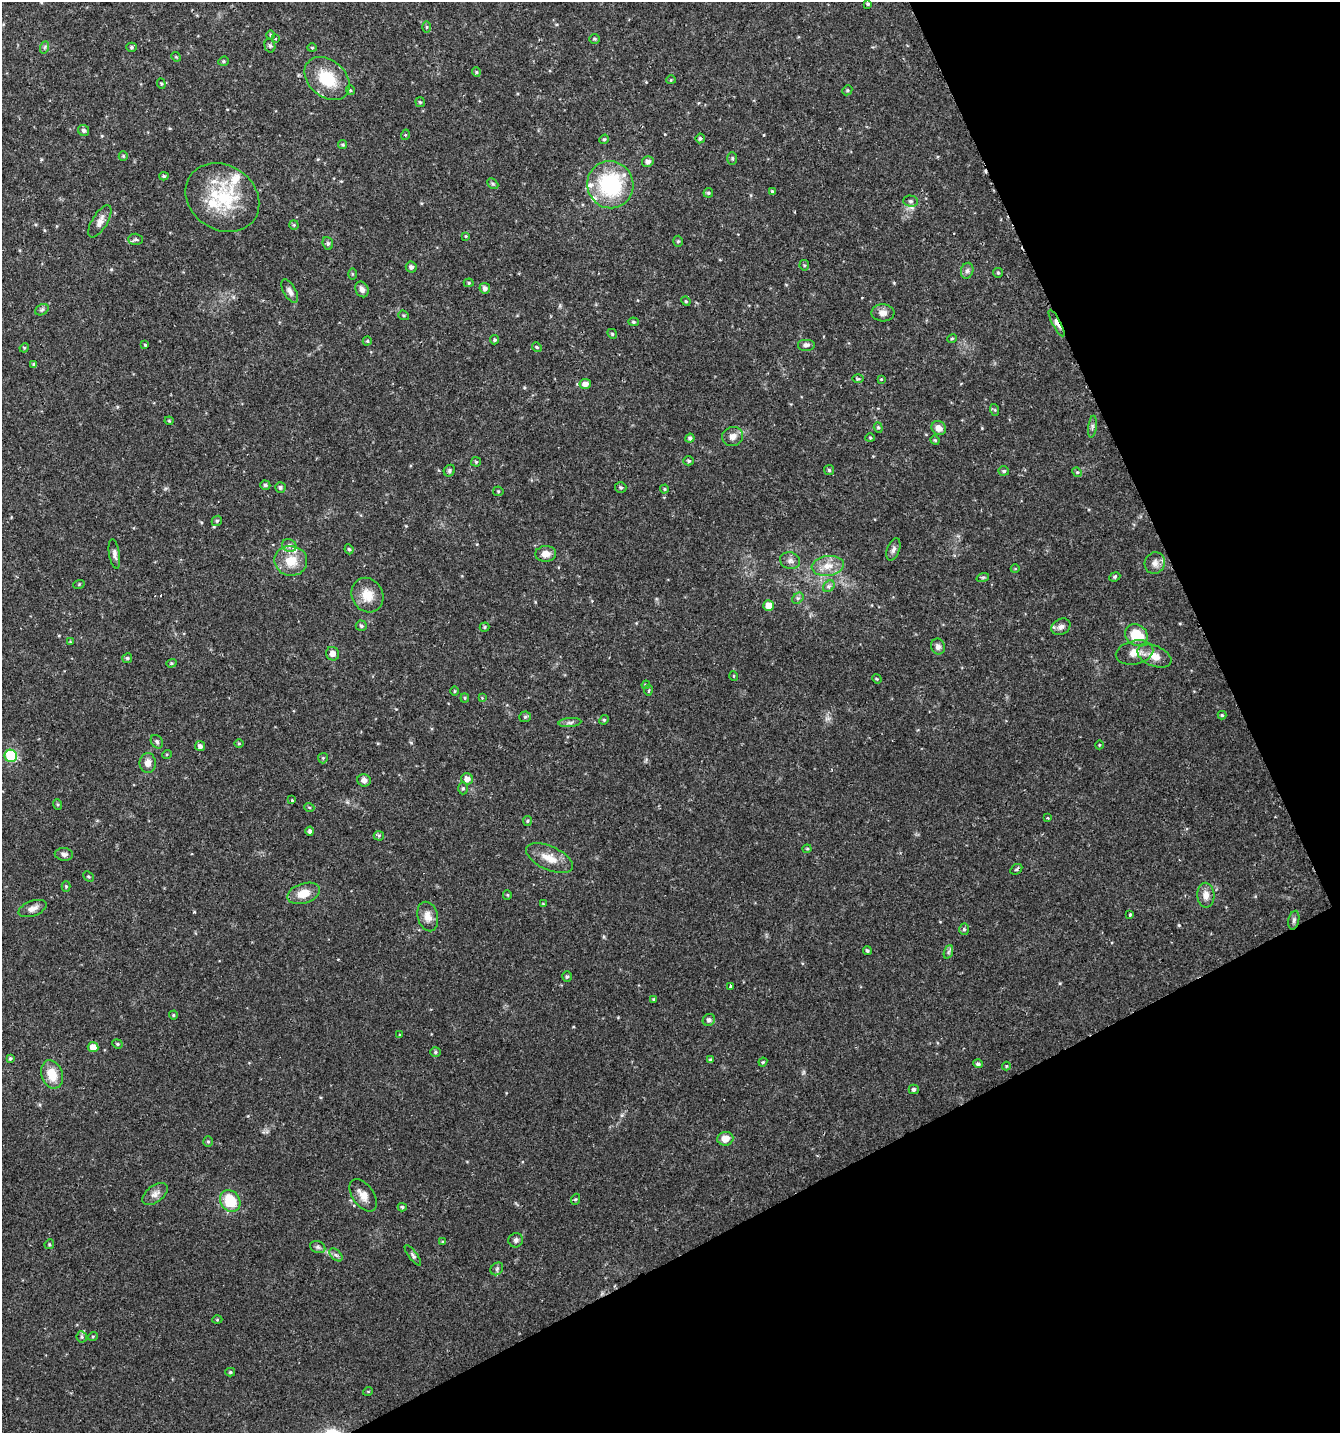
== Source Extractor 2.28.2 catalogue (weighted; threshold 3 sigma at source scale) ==
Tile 12 of 4 x 4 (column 4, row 3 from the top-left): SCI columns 4170-5507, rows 1432-2862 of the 5606 x 5728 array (HDU 1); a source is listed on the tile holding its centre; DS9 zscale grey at full resolution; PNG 1342 x 1435 px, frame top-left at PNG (2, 2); each listed source drawn as its Kron ellipse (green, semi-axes under 4 px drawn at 4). Shown black and unused: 24% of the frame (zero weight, under 2 of 3 exposures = <1% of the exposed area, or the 3 px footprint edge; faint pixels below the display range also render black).
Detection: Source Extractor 2.28.2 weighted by HDU 2 'WHT'; one run over the whole footprint, this tile lists its part. Background 0.0336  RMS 0.0032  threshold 0.0143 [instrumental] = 3 sigma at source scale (4.5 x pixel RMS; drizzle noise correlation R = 1.50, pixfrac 1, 0.0396/0.0396 arcsec/px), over >= 5 px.
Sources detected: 205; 4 cosmic-ray / hot-pixel residue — neither listed nor drawn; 5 inside a brighter listed object's ellipse — not listed separately; the other 196 listed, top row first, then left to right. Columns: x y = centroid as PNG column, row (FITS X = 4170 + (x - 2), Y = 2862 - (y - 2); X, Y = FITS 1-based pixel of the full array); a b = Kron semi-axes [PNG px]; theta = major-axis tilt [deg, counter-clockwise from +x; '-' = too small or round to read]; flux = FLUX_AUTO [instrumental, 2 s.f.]
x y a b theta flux
868 4 4 3 - 0.47
427 27 5 3 - 0.36
271 35 5 3 - 0.34
275 39 3 3 - 1.1
595 39 5 4 - 0.45
270 46 7 5 -74 0.71
45 47 6 4 70 0.51
132 47 5 4 - 0.5
312 48 4 4 - 0.36
176 57 5 4 - 0.36
223 61 5 4 - 0.44
476 72 4 4 - 0.38
327 79 25 18 -41 12
671 80 4 4 - 0.33
161 84 5 4 - 0.41
350 90 5 3 - 0.34
847 90 5 4 - 0.44
420 102 5 5 - 0.43
84 130 6 5 - 0.87
405 135 5 3 - 0.29
700 138 5 4 - 0.61
604 139 5 4 - 0.43
343 144 4 4 - 0.45
123 156 5 4 - 0.38
732 158 6 5 - 0.55
648 161 6 5 - 1.2
164 176 4 4 - 0.48
493 184 6 4 -44 0.48
610 185 24 23 - 28
772 191 4 4 - 0.4
708 193 4 4 - 0.47
222 197 39 32 -35 20
911 201 7 5 -1 0.68
100 221 18 7 58 2.2
294 225 5 4 - 0.37
466 236 4 3 - 0.31
136 239 7 5 -1 0.69
678 241 5 4 - 0.51
328 243 6 5 - 0.58
804 265 5 5 - 0.43
411 267 5 5 - 0.92
967 271 8 6 73 0.94
998 273 5 4 - 0.39
352 274 5 4 - 0.34
469 283 5 4 - 0.41
485 288 5 5 - 1.2
362 289 8 6 -63 1.3
290 291 13 6 -61 1.4
686 301 5 4 - 0.35
42 310 7 5 30 0.66
883 313 11 8 -3 1.7
404 315 5 4 - 0.44
633 322 5 4 - 0.48
1056 323 15 4 -62 1.5
612 334 5 4 - 0.43
952 339 5 4 - 0.41
495 340 4 4 - 0.55
367 341 4 4 - 0.42
145 345 4 3 - 0.37
806 345 9 6 0 0.96
537 347 5 4 - 0.42
24 348 5 4 - 0.29
34 364 4 3 - 0.59
858 379 6 4 -1 0.39
881 379 4 3 - 0.26
585 384 5 5 - 1.9
995 410 6 4 -71 0.37
169 421 4 4 - 0.34
1092 427 11 4 82 0.73
878 428 5 4 - 0.48
939 428 7 6 - 2
733 436 10 9 - 2.1
690 438 4 4 - 0.68
870 438 4 4 - 0.35
935 440 5 4 - 0.36
689 461 5 4 - 0.49
476 462 5 5 - 0.41
829 470 5 5 - 0.51
449 471 6 5 - 0.63
1004 471 5 4 - 0.56
1077 472 5 4 - 0.38
265 485 5 4 - 0.67
280 487 5 5 - 0.68
621 487 6 5 - 0.6
664 489 4 4 - 0.35
498 491 5 5 - 0.42
217 521 5 4 - 0.5
289 545 7 6 - 1
349 549 5 4 - 0.42
893 549 11 6 69 1.2
114 554 15 5 -81 1.2
546 554 10 8 5 2.5
291 561 16 15 - 6.2
790 561 10 8 -15 1.4
1155 563 11 10 - 1.9
828 566 16 10 7 3.9
1015 569 4 3 - 0.23
983 577 6 4 18 0.44
1115 577 6 4 24 0.47
79 584 6 3 20 0.3
829 586 6 5 - 0.77
367 595 18 15 -62 4.9
798 598 6 5 - 0.61
769 606 5 5 - 3.8
361 626 6 5 - 0.55
485 627 5 4 - 0.41
1061 627 10 7 29 1.3
1136 635 12 10 -39 10
70 642 4 4 - 0.35
938 647 8 7 - 1.2
1135 652 19 12 13 3.8
332 654 7 6 - 1.7
1154 656 18 10 -22 4
127 658 5 5 - 0.56
171 663 5 4 - 0.45
734 676 5 3 - 0.26
877 679 5 3 - 0.32
646 685 4 3 - 0.38
648 690 5 3 - 0.39
455 691 4 3 - 0.29
465 698 4 4 - 0.36
482 698 4 4 - 0.24
1222 715 4 4 - 0.4
525 717 6 5 - 0.55
604 720 5 4 - 0.41
570 722 11 4 5 0.94
157 742 7 5 -56 0.68
239 744 5 3 - 0.28
1099 745 4 3 - 0.25
200 746 5 5 - 1
167 754 5 3 - 0.28
11 756 6 6 - 20
323 758 5 5 - 0.42
148 763 10 8 -89 2.2
467 779 6 5 - 1.9
364 780 7 6 - 1.4
463 788 6 5 - 0.54
292 800 3 3 - 0.34
57 804 5 3 - 0.39
309 807 5 3 - 0.3
1048 818 3 3 - 0.35
527 821 5 4 - 0.44
310 831 4 4 - 0.73
379 836 5 5 - 0.43
807 849 4 4 - 0.34
64 854 9 6 -6 1
549 858 25 11 -24 5
1016 869 6 4 31 0.54
89 876 6 3 -44 0.38
66 886 5 4 - 0.36
304 893 16 10 18 4.6
507 895 5 4 - 0.31
1206 895 12 8 -87 2.4
543 904 3 3 - 0.28
32 909 15 7 20 1.9
1130 915 3 3 - 0.83
428 916 15 10 -75 3
1294 920 9 5 77 0.83
964 929 6 5 - 0.51
867 950 4 4 - 0.52
948 952 7 4 71 0.64
567 976 5 4 - 0.49
730 987 3 3 - 1.5
653 999 4 3 - 0.32
173 1015 4 4 - 0.34
709 1020 6 5 - 0.98
400 1035 4 4 - 0.25
117 1044 5 4 - 0.46
93 1047 5 5 - 3.4
435 1052 5 4 - 0.45
10 1058 4 4 - 0.49
710 1060 4 4 - 0.45
763 1062 4 4 - 0.36
978 1064 4 4 - 0.69
1006 1066 4 4 - 0.3
52 1074 14 10 -70 5.3
914 1089 5 4 - 0.91
725 1139 8 7 - 3.2
208 1141 5 4 - 0.43
155 1194 15 8 38 1.8
363 1195 18 10 -55 2.9
576 1199 6 3 70 0.38
230 1201 11 9 -55 9.4
402 1207 4 4 - 0.43
516 1240 7 7 - 0.88
442 1242 4 3 - 0.32
49 1244 5 4 - 0.38
318 1247 8 6 -21 0.8
336 1255 8 4 -44 0.76
413 1255 12 4 -53 0.73
497 1269 7 5 47 0.65
217 1320 5 3 - 0.3
93 1336 5 3 - 0.32
82 1337 5 5 - 0.57
230 1372 5 4 - 0.47
368 1391 5 3 - 0.28
Overlapping masked pixels (flux is a lower limit): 1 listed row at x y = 1056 323